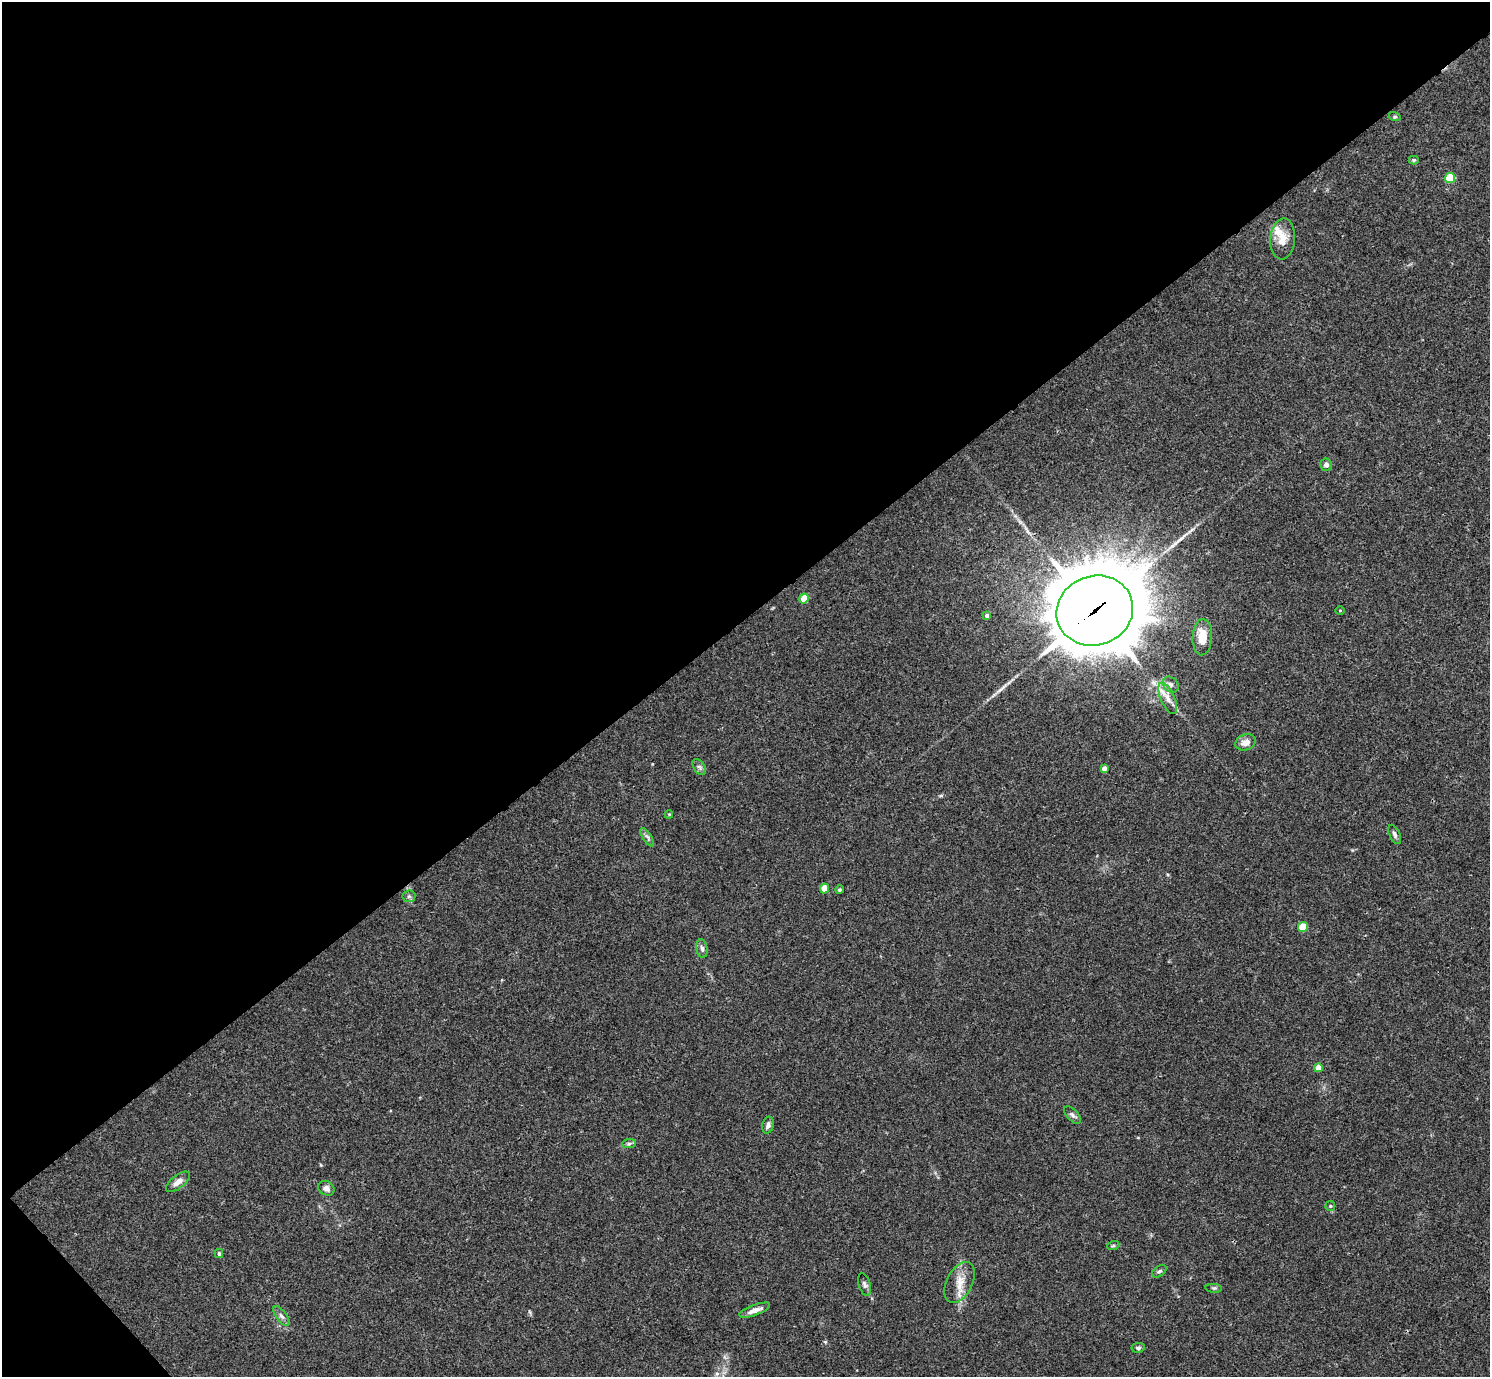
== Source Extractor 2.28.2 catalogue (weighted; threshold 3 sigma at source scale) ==
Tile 5 of 4 x 4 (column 1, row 2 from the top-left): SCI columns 7-1494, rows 3051-4425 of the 5963 x 5961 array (HDU 1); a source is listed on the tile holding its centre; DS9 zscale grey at full resolution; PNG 1492 x 1379 px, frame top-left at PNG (2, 2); each listed source drawn as its Kron ellipse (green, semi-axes under 4 px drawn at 4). Shown black and unused: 46% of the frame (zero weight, under 3 of 4 exposures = <1% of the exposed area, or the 3 px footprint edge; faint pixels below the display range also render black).
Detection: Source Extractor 2.28.2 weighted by HDU 2 'WHT'; one run over the whole footprint, this tile lists its part. Background 0.0451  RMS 0.0048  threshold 0.0217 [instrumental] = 3 sigma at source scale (4.5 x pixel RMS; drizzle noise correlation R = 1.50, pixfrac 1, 0.05/0.05 arcsec/px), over >= 5 px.
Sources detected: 43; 1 inside a brighter object's white glare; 1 long thin detection or spike segment (spike, bleed or trail) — neither listed nor drawn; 2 inside a brighter listed object's ellipse — not listed separately; the other 39 listed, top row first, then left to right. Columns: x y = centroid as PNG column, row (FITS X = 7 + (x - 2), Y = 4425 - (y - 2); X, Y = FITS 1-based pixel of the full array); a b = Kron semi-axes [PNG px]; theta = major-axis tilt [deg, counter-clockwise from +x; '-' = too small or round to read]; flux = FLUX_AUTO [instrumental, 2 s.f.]
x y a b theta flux
1395 117 6 4 -17 0.59
1414 160 5 4 - 0.64
1450 178 5 5 - 22
1283 239 20 12 85 6.4
1326 465 6 6 - 1.9
804 599 5 4 - 9.9
1340 610 4 3 - 0.35
1095 611 39 34 21 5800
987 616 4 4 - 1.4
1202 637 18 9 87 7.9
1171 685 9 7 -44 1.9
1168 698 17 7 -65 4.1
1246 742 10 7 21 3.7
699 767 9 5 -56 1.2
1104 768 4 4 - 2.1
669 814 4 3 - 0.4
1395 834 10 5 -65 1.5
647 837 10 4 -57 1.2
824 888 5 4 - 7.5
840 890 4 4 - 0.7
409 896 6 5 - 1.1
1303 927 5 5 - 15
702 948 9 5 -82 1.3
1318 1068 4 4 - 5.6
1073 1115 11 5 -48 1.2
768 1125 8 5 75 1.6
629 1143 7 4 3 0.93
178 1182 14 6 38 3.1
326 1188 8 7 - 2.1
1330 1206 5 5 - 0.56
1113 1246 6 3 19 0.6
219 1254 4 3 - 0.86
1159 1271 8 5 35 1.1
960 1282 22 13 63 6.9
864 1284 11 5 -74 1.5
1214 1288 8 3 -5 0.63
755 1310 16 5 20 3.3
281 1316 12 5 -55 1.6
1138 1348 7 5 8 0.92
Overlapping masked pixels (flux is a lower limit): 1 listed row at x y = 1095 611